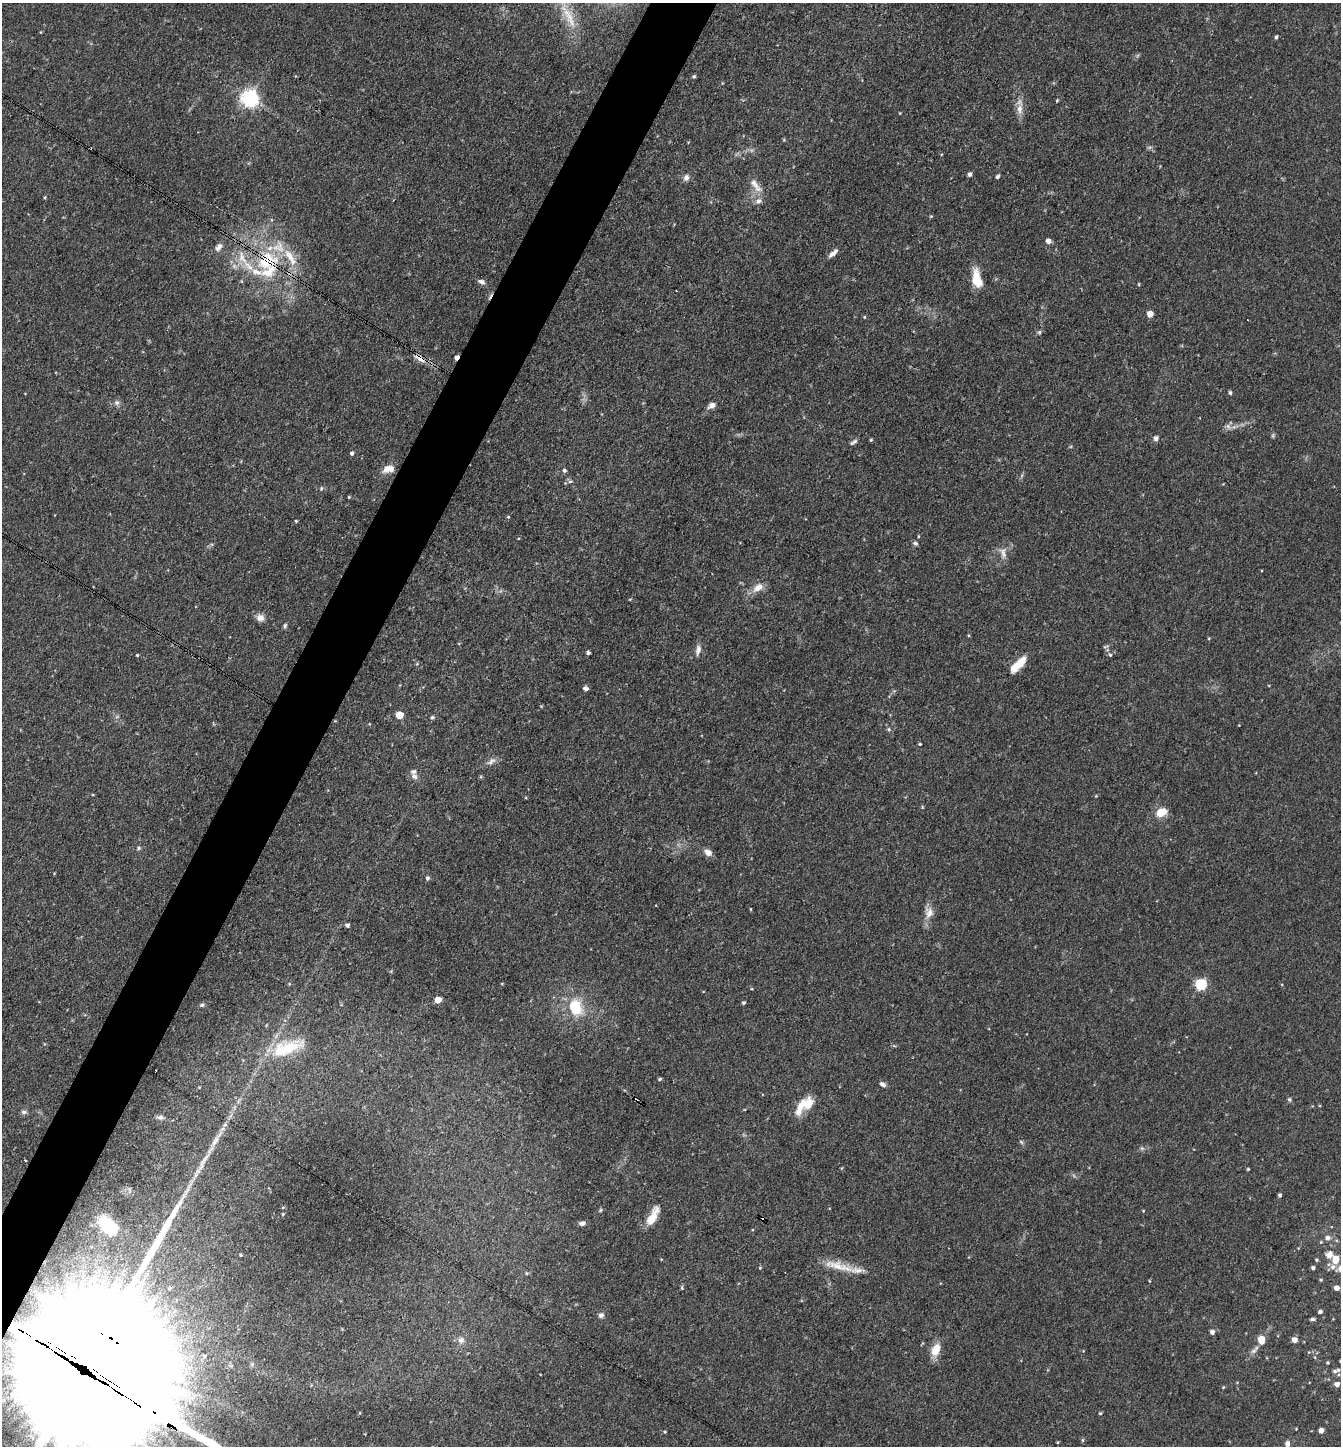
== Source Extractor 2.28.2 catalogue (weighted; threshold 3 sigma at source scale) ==
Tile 7 of 4 x 4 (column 3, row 2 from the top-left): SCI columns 2960-4298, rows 2887-4330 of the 5782 x 5773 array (HDU 1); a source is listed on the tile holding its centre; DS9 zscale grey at full resolution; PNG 1343 x 1448 px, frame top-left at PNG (2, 3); no overlay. Shown black and unused: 4% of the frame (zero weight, under 3 of 4 exposures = <1% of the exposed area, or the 3 px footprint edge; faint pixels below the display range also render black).
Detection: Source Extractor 2.28.2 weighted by HDU 2 'WHT'; one run over the whole footprint, this tile lists its part. Background 0.118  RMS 0.0077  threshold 0.0347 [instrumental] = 3 sigma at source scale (4.5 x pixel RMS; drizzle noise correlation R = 1.50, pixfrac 1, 0.05/0.05 arcsec/px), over >= 5 px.
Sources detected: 126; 1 inside a brighter object's white glare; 4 cosmic-ray / hot-pixel residue — not listed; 7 inside a brighter listed object's ellipse — not listed separately; the other 114 listed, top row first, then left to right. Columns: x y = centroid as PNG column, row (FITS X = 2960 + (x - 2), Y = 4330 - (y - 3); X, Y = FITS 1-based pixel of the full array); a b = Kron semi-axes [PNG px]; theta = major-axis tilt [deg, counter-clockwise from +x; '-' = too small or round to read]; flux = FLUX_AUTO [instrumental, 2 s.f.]
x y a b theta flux
569 17 37 9 -63 17
1276 37 5 4 - 1.2
694 76 5 4 - 1.1
249 98 6 6 - 310
1019 109 13 8 -83 5.5
970 174 5 4 - 2.2
998 176 5 4 - 1.3
686 178 8 6 70 3.1
754 184 18 7 -49 5.7
759 201 9 7 55 3.2
931 216 5 3 - 0.67
1048 241 5 5 - 3.9
219 247 11 7 52 3.6
833 253 14 5 42 3.8
267 261 34 27 7 60
977 279 19 9 -76 16
481 282 9 6 -20 2.6
1150 314 5 4 - 7.8
864 317 4 3 - 0.56
1039 332 6 4 46 1.2
456 357 5 3 - 2.9
420 358 16 7 -33 5.7
1230 393 5 4 - 1.2
117 403 7 6 - 2
711 405 9 6 29 3.6
1156 438 6 6 - 2
871 440 5 4 - 0.83
854 442 11 4 35 1.8
352 453 4 4 - 1.7
388 469 14 8 12 6.7
564 470 5 4 - 1.5
570 481 6 4 2 1.3
321 488 5 3 - 0.87
349 497 4 3 - 0.65
508 517 5 3 - 0.67
296 521 4 4 - 0.74
918 536 5 3 - 0.62
915 543 7 5 -18 1.5
1003 553 15 6 -81 4.1
758 587 14 9 38 7
630 599 4 3 - 0.59
260 618 10 9 - 4.3
285 625 6 5 - 1.3
1209 638 5 3 - 0.66
698 650 13 6 80 3.6
588 653 4 3 - 1.8
137 655 3 3 - 0.71
1110 655 5 4 - 0.96
1018 664 23 8 45 14
586 689 5 5 - 2.5
399 715 5 5 - 16
432 717 5 5 - 1.3
889 729 6 5 - 1.2
920 744 3 3 - 0.76
491 761 12 7 36 3.6
414 776 10 7 -44 3.1
481 777 5 3 - 0.8
1161 812 13 9 24 9.6
138 848 6 5 - 1.4
708 852 9 7 -36 4.5
427 878 5 4 - 1.6
750 909 5 3 - 0.57
929 913 16 9 70 6.6
347 925 4 4 - 1.8
1201 984 6 5 - 72
438 1000 5 4 - 9.9
744 1002 4 3 - 1.2
202 1005 6 5 - 1.3
575 1007 19 15 -74 25
286 1048 44 17 17 31
660 1079 5 3 - 1.1
883 1084 8 5 -31 2.2
1289 1099 5 5 - 1.1
802 1105 28 9 58 13
24 1112 7 5 -13 1.8
160 1117 10 5 -1 2.2
217 1139 10 6 52 3.7
201 1165 21 5 71 5.7
1248 1169 4 4 - 0.76
1280 1195 4 4 - 1.6
283 1214 3 3 - 0.63
653 1216 24 9 62 12
105 1223 13 9 -38 33
582 1223 8 6 16 2.5
1327 1238 7 6 - 3.2
1321 1242 4 4 - 0.69
1329 1255 11 10 - 5.5
1316 1260 4 3 - 0.98
1335 1260 8 6 71 11
837 1266 36 11 -18 15
760 1268 4 4 - 0.75
1313 1268 4 3 - 1.5
526 1273 5 3 - 0.71
1321 1280 4 3 - 0.81
170 1288 6 4 25 1.3
1336 1288 4 4 - 4.6
1320 1311 4 4 - 1.5
601 1315 7 6 - 2.2
1312 1319 5 4 - 1.4
1212 1332 5 5 - 2.9
110 1338 29 22 -30 9100
1261 1339 6 5 - 14
461 1340 9 8 - 3.6
1294 1340 5 4 - 5.9
936 1349 17 10 67 9.9
1254 1351 10 6 38 2.7
84 1370 147 26 -32 150000
1335 1371 8 5 17 2.2
1337 1384 6 5 - 3.2
1223 1387 4 4 - 0.72
1100 1413 4 3 - 0.93
1321 1430 4 4 - 4.7
1082 1440 5 3 - 0.9
1287 1444 7 6 - 2.8
Overlapping masked pixels (flux is a lower limit): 5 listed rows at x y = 267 261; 456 357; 420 358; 110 1338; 84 1370
Isophote crosses this tile's border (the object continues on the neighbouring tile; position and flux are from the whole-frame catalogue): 1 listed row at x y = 84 1370